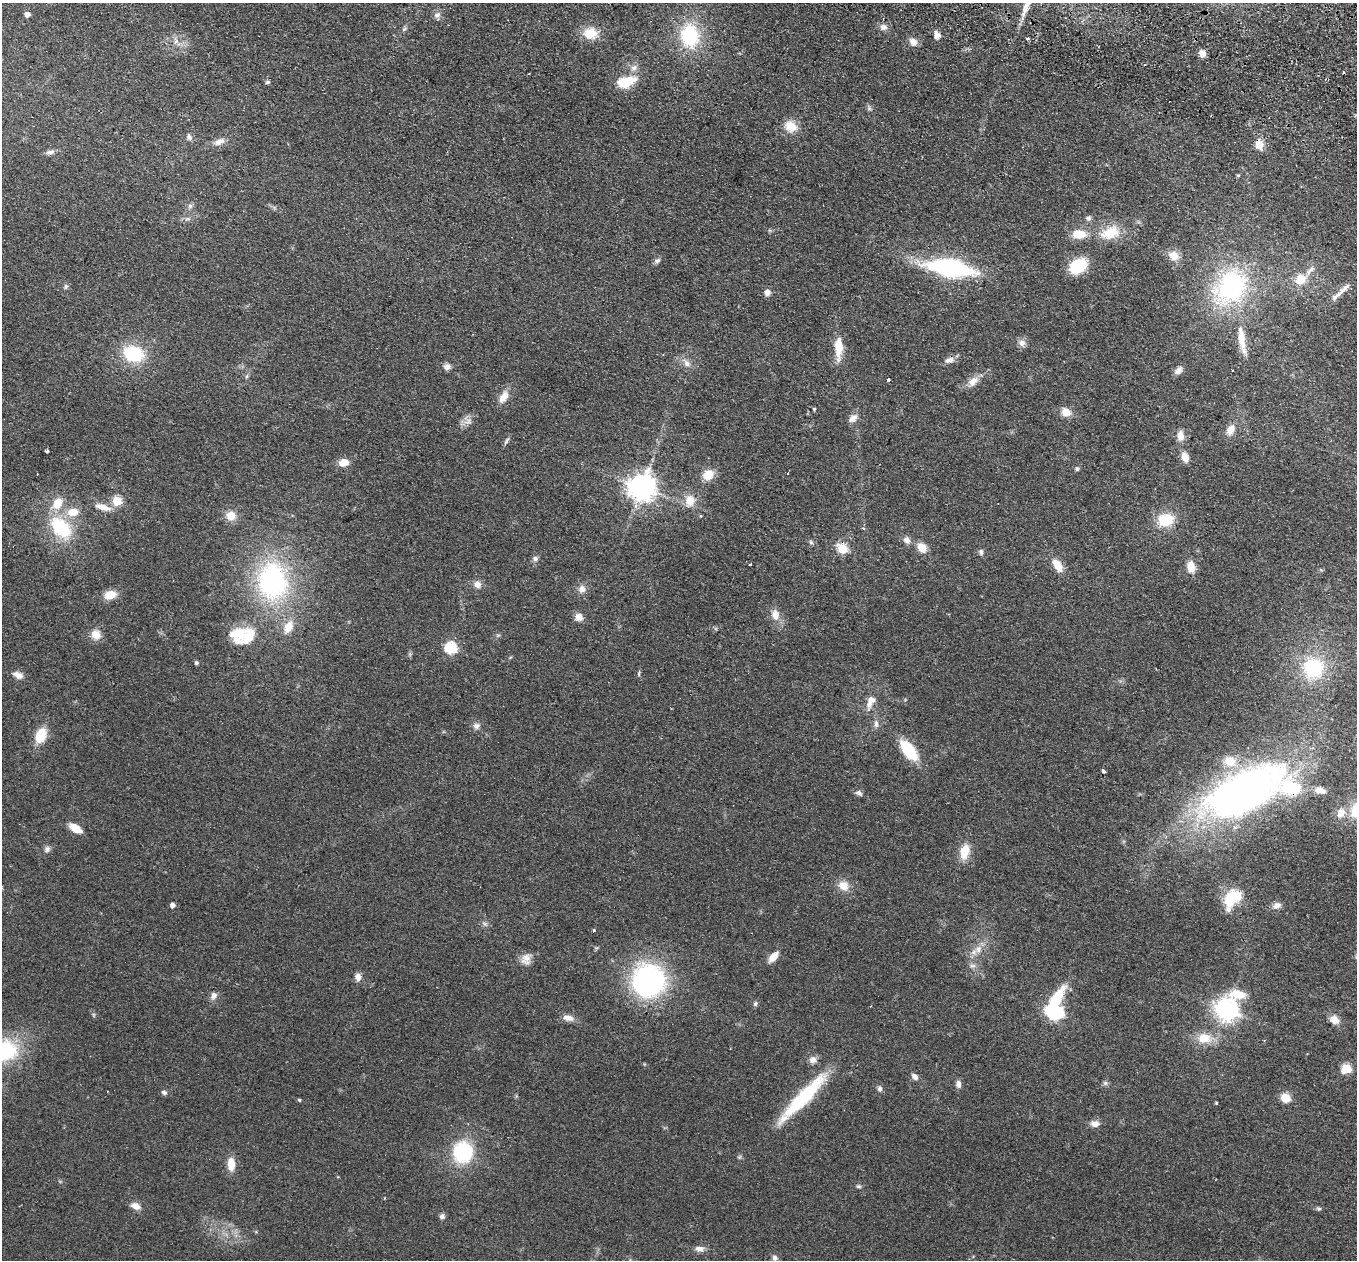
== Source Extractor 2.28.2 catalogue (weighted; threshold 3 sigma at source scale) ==
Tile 10 of 4 x 4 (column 2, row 3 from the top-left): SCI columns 1378-2732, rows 1578-2835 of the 5464 x 5543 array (HDU 1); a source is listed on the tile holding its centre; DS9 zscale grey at full resolution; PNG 1359 x 1262 px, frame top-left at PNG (2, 3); no overlay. Shown black and unused: <1% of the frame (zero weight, under 2 of 3 exposures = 3% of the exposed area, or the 3 px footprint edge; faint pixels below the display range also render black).
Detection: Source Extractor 2.28.2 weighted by HDU 2 'WHT'; one run over the whole footprint, this tile lists its part. Background 0.114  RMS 0.011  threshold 0.0476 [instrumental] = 3 sigma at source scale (4.5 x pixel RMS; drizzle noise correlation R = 1.50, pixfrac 1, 0.05/0.05 arcsec/px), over >= 5 px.
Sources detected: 156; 4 cosmic-ray / hot-pixel residue — not listed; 7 inside a brighter listed object's ellipse — not listed separately; the other 145 listed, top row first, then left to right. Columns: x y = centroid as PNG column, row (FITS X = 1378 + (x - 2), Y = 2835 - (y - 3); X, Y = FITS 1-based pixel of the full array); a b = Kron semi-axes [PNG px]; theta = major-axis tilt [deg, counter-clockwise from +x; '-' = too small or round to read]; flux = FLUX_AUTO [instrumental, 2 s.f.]
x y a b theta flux
27 14 5 4 - 7.8
437 15 9 8 - 4.4
883 27 11 8 -25 5.2
404 29 7 4 45 1.9
590 33 14 11 5 24
937 35 9 6 -74 6.2
690 36 25 19 -82 69
1028 38 4 3 - 1.9
176 41 8 6 62 4.1
913 42 9 8 - 7.5
1202 53 7 6 - 8
634 68 10 8 62 5.5
268 82 5 5 - 2.8
626 82 20 11 17 30
869 108 6 6 - 2.1
791 126 15 12 -25 16
189 137 10 6 -75 3.1
219 142 13 8 23 7.2
1259 144 11 9 -81 13
50 152 11 6 6 4.1
1238 175 4 4 - 1.4
190 206 6 6 - 2.8
1089 218 7 6 - 3
188 219 8 5 6 2.7
1110 233 26 15 18 30
1079 234 15 10 0 19
1174 256 11 9 -21 12
657 261 8 6 22 3
1078 266 16 11 35 50
950 268 33 12 -10 190
1310 270 16 5 41 5
1300 280 12 11 - 18
66 286 7 5 89 2.2
1231 287 41 32 47 160
1343 290 32 6 43 10
767 293 7 7 - 5.4
1241 339 30 8 -81 24
1022 343 10 9 - 5.5
839 347 23 8 89 23
134 354 20 15 -15 58
949 360 15 8 16 5.6
687 363 11 8 -45 6.2
447 367 9 8 - 4.8
1178 370 11 6 42 5.8
247 376 6 4 71 1.5
973 381 16 10 40 9.9
504 397 18 10 62 11
814 409 3 3 - 2.3
1066 412 10 9 - 12
853 418 13 8 44 6.6
468 422 13 4 6 3.9
1230 430 12 8 61 9.7
1180 436 11 8 -90 8.9
506 441 12 4 62 2.5
47 451 4 3 - 3.6
1185 457 8 6 -71 14
344 463 10 7 7 12
1077 469 6 5 - 2.1
788 473 3 3 - 1.6
708 475 12 10 32 16
642 487 9 8 - 1300
690 500 15 12 87 14
117 501 5 5 - 53
103 507 20 7 -17 11
73 512 14 10 6 16
231 516 11 10 - 13
1165 520 16 13 15 33
61 528 30 19 -47 61
907 540 10 8 -46 5.4
811 542 6 5 - 1.9
922 547 11 9 -54 12
842 549 6 5 - 56
981 552 8 6 87 2.6
535 559 7 7 - 3.2
750 565 3 3 - 3.1
1057 565 16 9 -56 14
1191 567 10 7 -80 16
272 581 49 39 -80 180
477 584 10 9 - 6.1
582 589 10 9 - 6.5
110 595 12 9 15 16
775 615 14 9 -80 11
579 617 8 7 - 8.4
96 635 11 11 - 12
247 635 40 18 30 40
451 648 6 6 - 110
196 663 5 4 - 1.8
1313 668 24 24 - 65
639 674 8 4 82 1.4
18 675 13 7 -27 7.1
871 700 20 11 64 12
876 724 11 6 -82 4.5
476 726 9 8 - 4.6
41 735 15 10 64 27
909 750 19 10 -51 51
1103 771 4 3 - 6.5
1245 792 106 46 28 490
859 793 9 6 -32 3.4
1341 813 14 12 61 13
75 828 12 6 -32 16
47 849 8 7 - 3.5
965 852 18 10 77 18
843 886 13 10 -42 13
1232 898 24 15 43 36
172 905 5 4 - 5.1
1277 905 11 7 19 5.7
485 924 8 4 -31 2.4
594 930 3 3 - 4.4
978 949 11 8 72 7.7
773 957 11 6 49 12
526 959 15 12 72 8.8
972 966 10 6 2 3.6
358 977 9 8 - 6
648 980 34 34 - 190
1238 994 28 13 6 24
214 995 10 8 69 5.3
1056 998 25 10 55 43
755 1004 7 6 - 2
1227 1010 8 8 - 730
1055 1013 9 7 -5 220
94 1015 6 4 -71 1.5
568 1018 14 7 -12 7.5
1334 1020 10 8 -45 10
1204 1038 19 14 -1 20
5 1050 27 23 -1 76
813 1060 10 9 - 5.7
1346 1068 6 5 - 52
915 1077 9 7 -45 4.3
1105 1083 6 6 - 2.3
958 1084 9 7 -85 4.4
880 1089 9 6 89 3
164 1092 7 6 - 2.8
803 1097 63 12 46 90
1285 1098 5 5 - 47
299 1100 4 3 - 1.4
1216 1103 3 3 - 1.1
1095 1124 12 8 -9 6.5
463 1152 20 19 - 73
231 1164 13 8 -89 15
859 1186 7 5 -2 1.9
136 1206 10 7 -22 8.5
1319 1209 7 5 -10 1.9
442 1216 7 7 - 3
700 1249 11 7 -5 5.7
775 1258 7 7 - 3.2
Overlapping masked pixels (flux is a lower limit): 1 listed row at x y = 1259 144
Isophote crosses this tile's border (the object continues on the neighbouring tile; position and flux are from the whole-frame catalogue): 1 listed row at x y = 5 1050